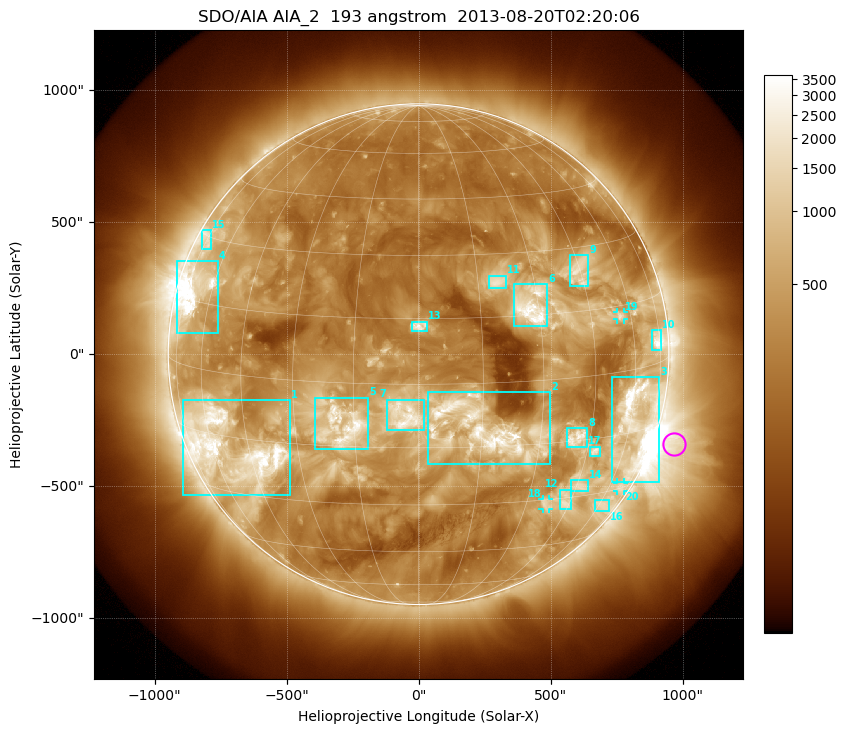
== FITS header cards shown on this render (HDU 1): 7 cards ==
TELESCOP= 'SDO/AIA'
INSTRUME= 'AIA_2'
WAVELNTH=                  193
WAVEUNIT= 'angstrom'
DATE-OBS= '2013-08-20T02:20:06.84'
CTYPE1  = 'HPLN-TAN'
CTYPE2  = 'HPLT-TAN'

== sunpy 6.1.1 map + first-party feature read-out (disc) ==
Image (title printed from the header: SDO/AIA AIA_2  193 angstrom  2013-08-20T02:20:06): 1024 x 1024 px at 2.4 arcsec/px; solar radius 948 arcsec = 395 px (full disc in frame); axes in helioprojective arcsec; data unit not stated in the header (colour bar unlabelled)
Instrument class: DISC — disc imager (sunpy class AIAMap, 193 A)
Bright regions (active regions / flare kernels): reference = the median radial profile (limb darkening/brightening removed); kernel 9 px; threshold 5 sigma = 863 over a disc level ~307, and >= 1.15x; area >= 12 px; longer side >= 9 px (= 22 arcsec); searched inside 0.97 R_sun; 22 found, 20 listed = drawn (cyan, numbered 1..; 3 of them under ~33 arcsec drawn as corner ticks so the feature stays visible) (cap 20 boxes per figure: the strongest are kept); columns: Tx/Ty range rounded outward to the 5 arcsec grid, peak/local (2 s.f.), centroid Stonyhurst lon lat
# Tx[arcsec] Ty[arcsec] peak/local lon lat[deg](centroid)
1 -895..-485 -535..-175 12 -51 -18
2 35..500 -415..-145 11 +16 -11
3 735..915 -485..-85 14 +62 -12
4 -920..-760 80..355 14 -69 +17
5 -395..-190 -360..-165 9.2 -18 -10
6 360..490 105..265 12 +28 +17
7 -120..20 -285..-170 11 -3 -7
8 560..640 -355..-280 9.8 +41 -14
9 570..645 260..375 7.2 +45 +24
10 885..920 15..90 9.2 +73 +5
11 265..330 250..300 5.9 +20 +23
12 535..580 -585..-510 6 +43 -31
13 -30..35 85..125 6.7 +0 +13
14 575..640 -520..-475 5.3 +46 -27
15 -820..-785 395..470 4.6 -74 +29
16 670..725 -595..-550 4.2 +62 -34
17 650..690 -385..-350 7.1 +48 -18
18 470..495 -585..-550 5.6 +36 -31
19 750..780 130..160 5.5 +56 +13
20 750..780 -520..-485 3.8 +67 -29
Off-limb structures (1.02-1.3 R_sun): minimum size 162 px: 3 found; the strongest spans PA ~220..285 deg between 1.02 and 1.3 R_sun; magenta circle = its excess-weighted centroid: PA ~250 deg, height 1.08 R_sun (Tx ~965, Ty ~-340 arcsec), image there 5.1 x the reference